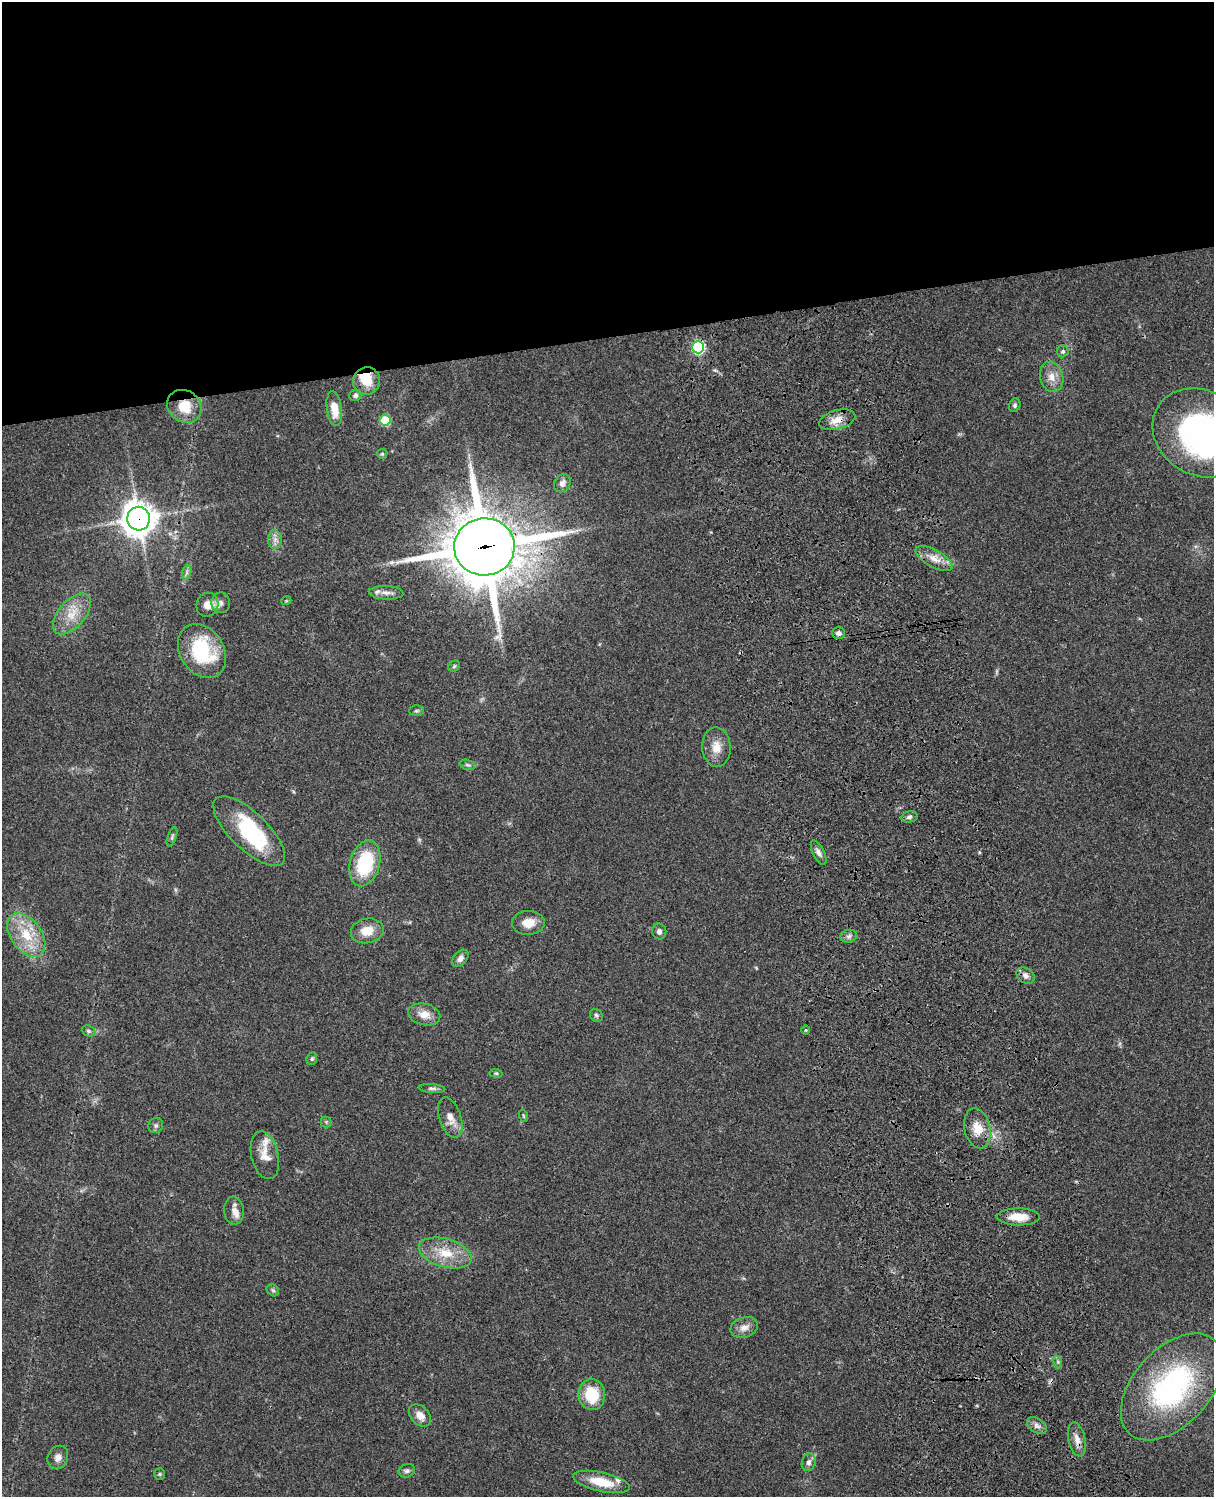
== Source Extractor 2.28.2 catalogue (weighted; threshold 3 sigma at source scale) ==
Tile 2 of 4 x 3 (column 2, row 1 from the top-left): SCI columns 1333-2544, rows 3268-4762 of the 5086 x 4926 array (HDU 1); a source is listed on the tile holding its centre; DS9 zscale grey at full resolution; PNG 1216 x 1499 px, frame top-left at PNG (2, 2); each listed source drawn as its Kron ellipse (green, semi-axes under 4 px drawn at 4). Shown black and unused: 23% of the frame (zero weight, under 3 of 4 exposures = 6% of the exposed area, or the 3 px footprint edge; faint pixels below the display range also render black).
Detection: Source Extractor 2.28.2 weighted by HDU 2 'WHT'; one run over the whole footprint, this tile lists its part. Background 0.0863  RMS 0.0061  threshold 0.0276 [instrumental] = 3 sigma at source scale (4.5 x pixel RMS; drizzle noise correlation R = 1.50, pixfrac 1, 0.05/0.05 arcsec/px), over >= 5 px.
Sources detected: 79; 3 inside a brighter object's white glare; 2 cosmic-ray / hot-pixel residue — neither listed nor drawn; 4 inside a brighter listed object's ellipse — not listed separately; the other 70 listed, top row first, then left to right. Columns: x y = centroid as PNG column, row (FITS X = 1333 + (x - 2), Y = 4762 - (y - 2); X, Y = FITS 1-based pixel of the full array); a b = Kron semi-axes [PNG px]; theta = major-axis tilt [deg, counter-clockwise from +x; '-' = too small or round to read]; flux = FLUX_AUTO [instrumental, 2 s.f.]
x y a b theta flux
698 347 6 6 - 82
1063 351 6 6 - 1.1
1052 377 15 11 -74 6.5
366 381 14 13 - 14
355 395 6 6 - 1.7
1015 405 7 5 69 1.2
184 406 18 15 -36 15
334 409 17 7 -82 9.5
385 420 5 5 - 33
837 420 18 9 15 7.3
1201 433 50 42 -32 150
382 454 5 5 - 0.8
562 483 9 7 57 3.5
138 519 12 11 - 950
275 539 9 7 89 3
484 547 30 28 8 3700
934 559 20 8 -29 7.4
187 572 7 4 72 1.4
386 593 17 6 -2 3.3
286 601 5 3 - 0.53
221 603 10 9 - 3.1
207 605 12 10 67 6.4
72 614 24 13 49 12
838 633 6 5 - 2.4
202 651 29 22 -58 39
454 666 6 5 - 0.92
416 711 7 5 1 1.1
716 747 20 14 -85 8.4
467 765 8 4 -18 1.3
909 817 8 5 10 1.6
249 831 46 18 -44 48
172 837 10 4 70 1.2
819 853 13 5 -63 2.8
365 863 23 15 74 36
528 923 16 12 1 8.3
367 931 16 12 12 9.9
659 931 8 7 - 2
26 935 24 15 -54 19
849 936 8 6 17 1.9
460 958 10 6 49 3
1025 975 10 7 -32 3.1
424 1014 16 10 -13 7.2
596 1015 7 6 - 1.3
806 1030 4 3 - 0.57
88 1031 7 5 -22 1.4
312 1059 6 5 - 0.92
496 1073 6 4 -7 0.8
432 1088 13 4 -4 1.8
524 1116 6 4 -71 0.7
450 1118 21 11 -71 6.6
326 1122 5 5 - 0.85
156 1125 8 7 - 1.6
977 1128 20 13 -77 9.6
265 1155 24 13 -77 8.8
234 1211 14 10 -85 4.1
1019 1217 21 8 0 9.6
445 1253 27 14 -16 16
273 1290 7 5 -43 1.2
744 1327 14 10 17 4.8
1058 1362 7 4 -72 1
1172 1387 63 38 48 110
592 1395 15 13 -84 20
420 1415 13 9 -44 5.6
1037 1426 11 7 -34 2.8
1077 1439 17 8 -77 5.1
58 1457 12 10 64 3.9
809 1462 9 7 74 2.5
407 1471 8 6 16 1.7
160 1474 5 5 - 0.83
601 1482 29 9 -12 14
Overlapping masked pixels (flux is a lower limit): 7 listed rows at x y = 698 347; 366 381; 184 406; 837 420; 138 519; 484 547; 1077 1439
Isophote crosses this tile's border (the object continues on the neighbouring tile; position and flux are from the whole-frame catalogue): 1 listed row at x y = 1201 433